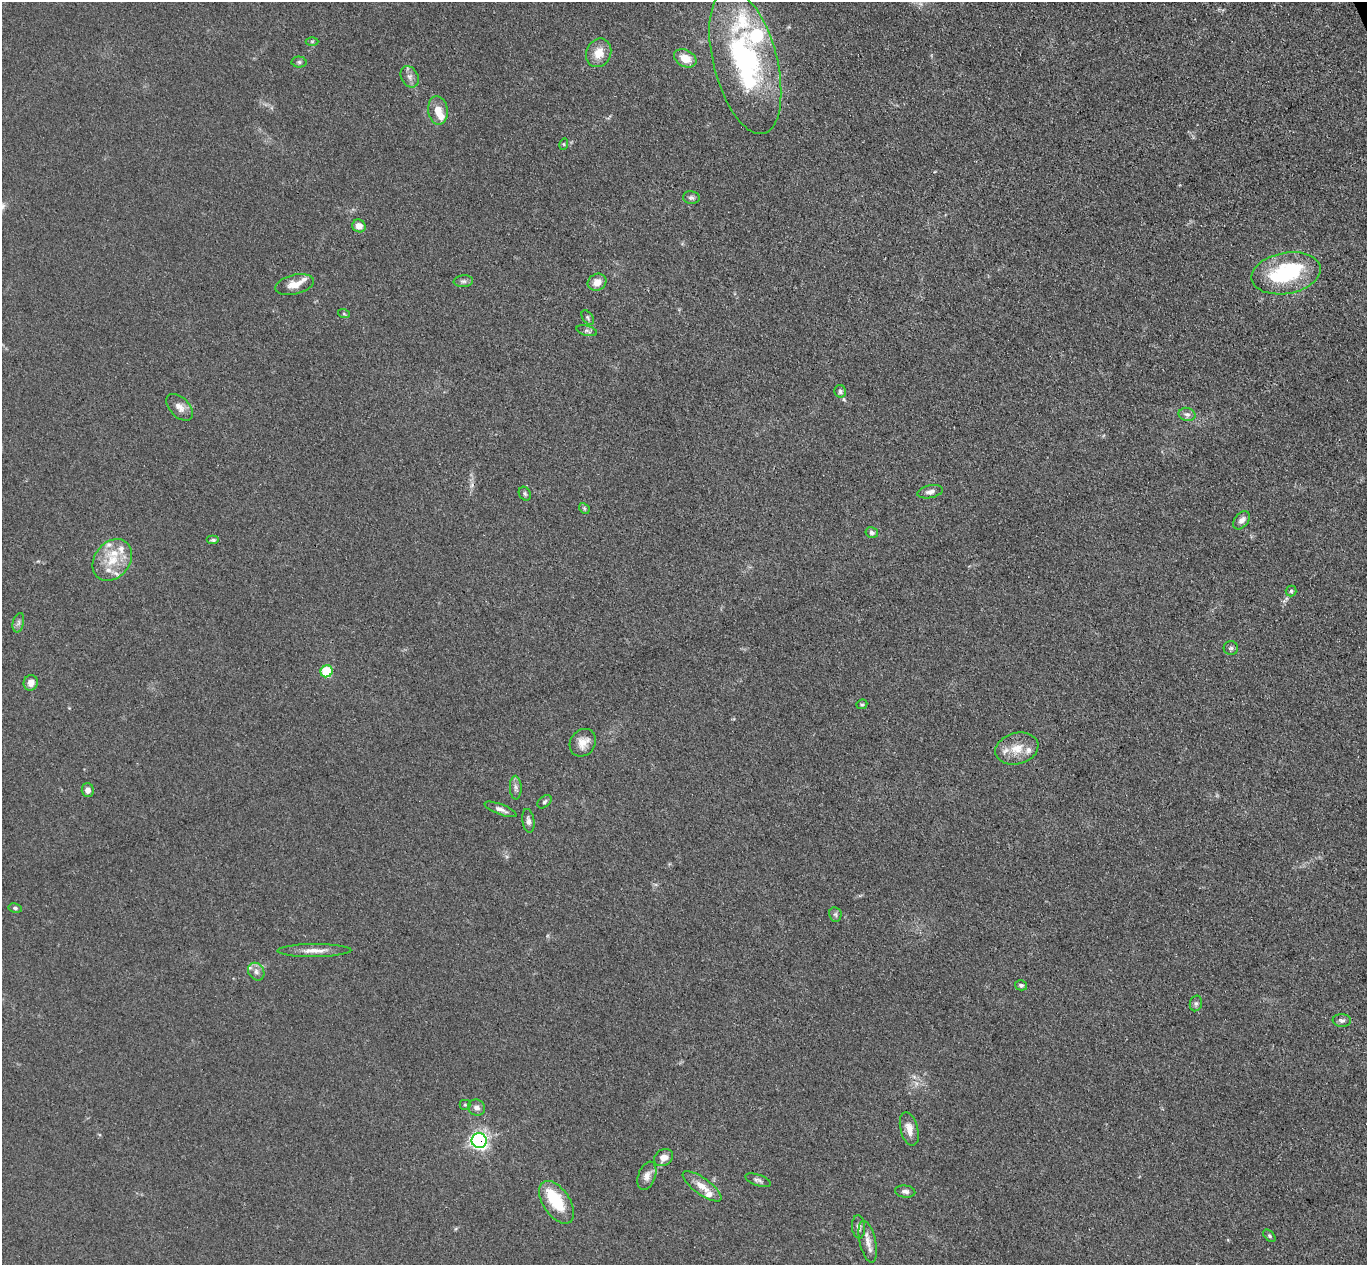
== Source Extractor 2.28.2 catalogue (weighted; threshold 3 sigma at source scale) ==
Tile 10 of 4 x 4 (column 2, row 3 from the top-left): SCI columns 1420-2784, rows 1437-2699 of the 5571 x 5525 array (HDU 1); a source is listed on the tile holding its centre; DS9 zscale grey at full resolution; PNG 1369 x 1267 px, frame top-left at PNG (2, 2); each listed source drawn as its Kron ellipse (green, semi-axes under 4 px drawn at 4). Shown black and unused: <1% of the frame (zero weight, under 3 of 4 exposures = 5% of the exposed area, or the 3 px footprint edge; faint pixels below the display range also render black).
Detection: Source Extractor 2.28.2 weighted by HDU 2 'WHT'; one run over the whole footprint, this tile lists its part. Background 0.0885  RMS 0.0071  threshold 0.0318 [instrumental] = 3 sigma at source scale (4.5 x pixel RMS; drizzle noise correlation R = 1.50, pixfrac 1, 0.05/0.05 arcsec/px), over >= 5 px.
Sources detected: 76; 2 inside a brighter object's white glare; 1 cosmic-ray / hot-pixel residue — neither listed nor drawn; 13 inside a brighter listed object's ellipse — not listed separately; the other 60 listed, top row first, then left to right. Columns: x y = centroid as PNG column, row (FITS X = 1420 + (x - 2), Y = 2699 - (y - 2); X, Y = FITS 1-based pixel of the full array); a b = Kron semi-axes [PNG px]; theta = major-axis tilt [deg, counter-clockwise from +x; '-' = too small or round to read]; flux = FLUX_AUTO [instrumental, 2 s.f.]
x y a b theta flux
312 41 6 4 0 1
599 53 14 12 67 11
685 58 12 8 -27 11
299 62 7 5 0 1.4
745 62 74 31 -75 140
410 77 11 8 -63 3.8
438 110 14 10 -82 9
564 144 6 3 73 0.85
691 198 8 6 -4 1.9
359 226 7 6 - 5.1
1286 273 35 20 10 60
463 281 10 6 6 2
597 282 10 8 28 7.2
295 285 20 9 14 8.5
344 314 6 4 -19 0.91
588 318 8 5 -54 1.5
587 331 10 5 -15 2
840 391 6 6 - 2
180 407 16 9 -45 5.4
1187 414 8 6 -11 2.6
930 492 13 6 11 3.5
525 494 7 5 -59 1.4
584 508 6 4 -47 1.1
1241 520 10 6 49 3.9
872 533 6 5 - 2.1
213 540 6 4 0 1.4
112 560 23 17 52 19
1291 591 5 5 - 1.4
18 623 10 5 77 2.2
1231 648 7 7 - 1.7
327 671 6 6 - 29
31 683 8 7 - 4.8
862 704 5 5 - 1.1
583 743 14 12 54 7.6
1017 749 22 15 15 13
516 788 12 6 -88 2.9
88 790 7 6 - 3.3
545 802 8 5 41 1.5
501 809 17 5 -21 3.4
528 821 12 6 -81 3
15 908 7 4 -9 1.4
835 914 7 6 - 1.8
314 951 37 6 0 8.4
256 972 9 7 -57 3.3
1021 985 6 5 - 1.6
1196 1003 8 6 74 1.9
1342 1020 9 6 -4 2.3
465 1105 5 5 - 0.87
477 1108 9 7 -28 3.2
909 1129 17 8 -76 7.2
479 1141 7 7 - 210
664 1158 10 8 31 5.5
647 1176 15 8 70 4.9
758 1180 13 5 -18 2.4
702 1186 23 8 -36 9.6
905 1192 10 6 -6 2.6
557 1202 24 13 -56 28
859 1227 12 6 -86 2.6
1269 1236 7 4 -45 1.3
868 1242 21 8 -77 6.6
Overlapping masked pixels (flux is a lower limit): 1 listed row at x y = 479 1141